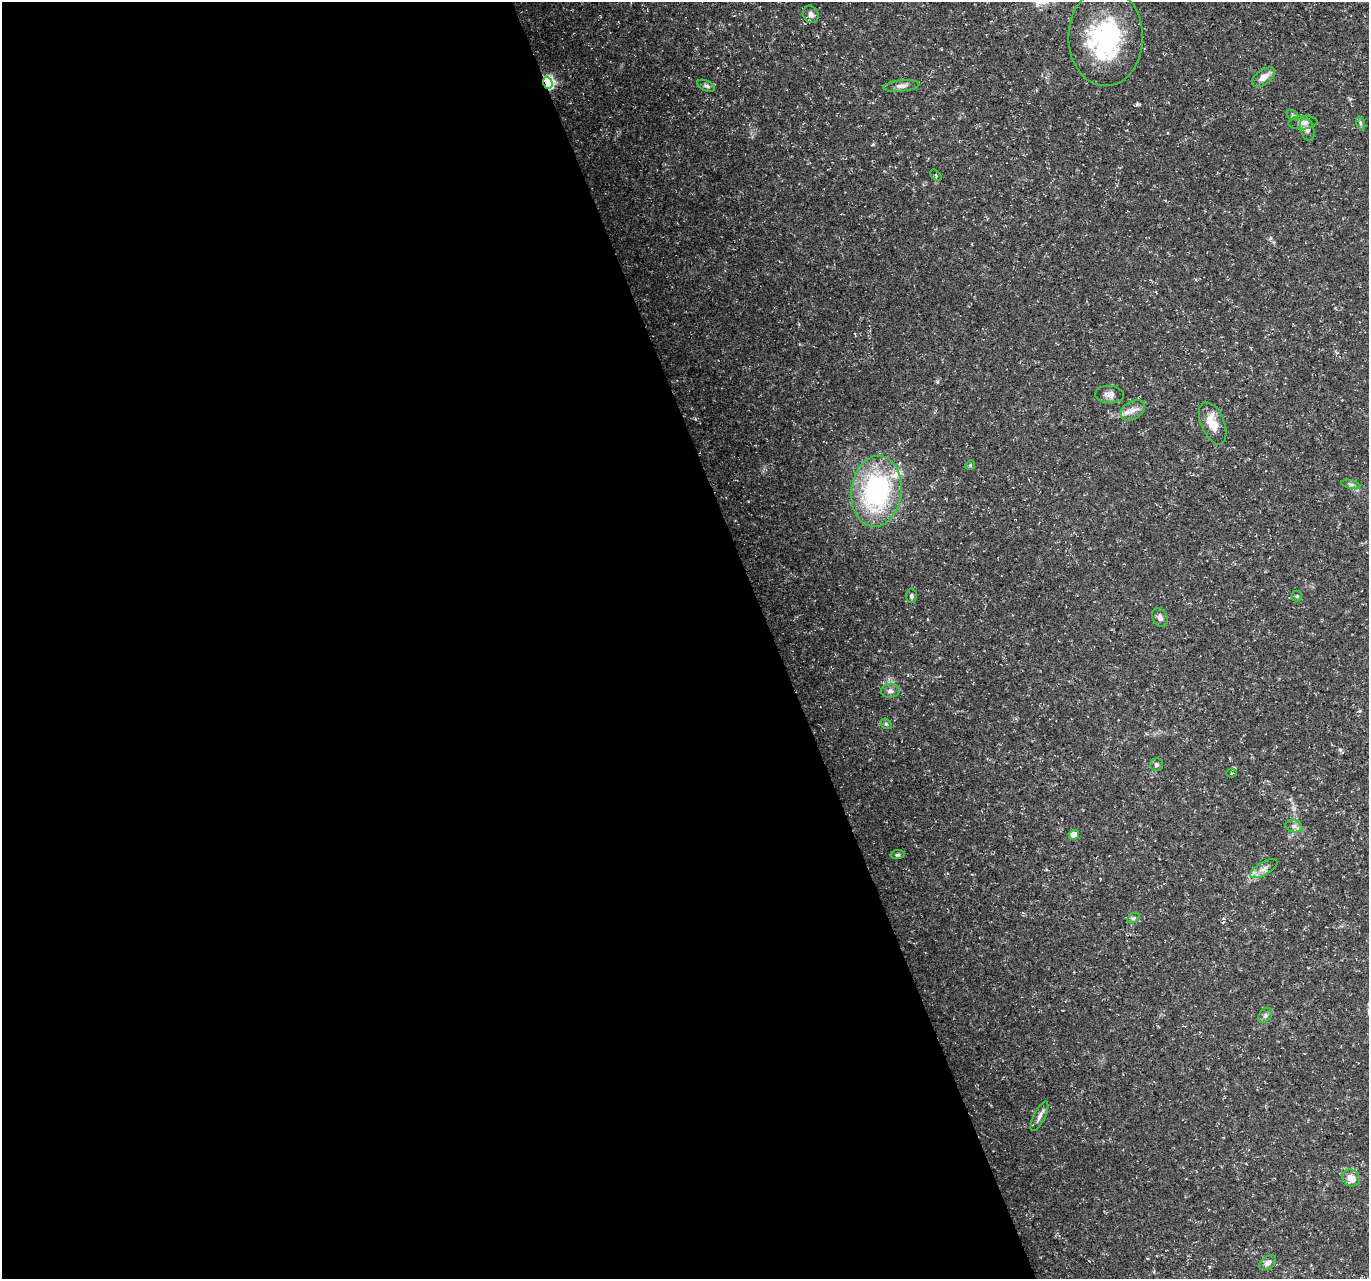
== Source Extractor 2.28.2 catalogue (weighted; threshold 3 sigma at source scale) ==
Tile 9 of 4 x 4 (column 1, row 3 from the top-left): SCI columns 3-1369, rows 1405-2681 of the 5471 x 5308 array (HDU 1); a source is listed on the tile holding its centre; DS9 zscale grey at full resolution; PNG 1371 x 1281 px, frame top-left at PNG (2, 2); each listed source drawn as its Kron ellipse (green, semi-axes under 4 px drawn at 4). Shown black and unused: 56% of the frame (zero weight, under 3 of 5 exposures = <1% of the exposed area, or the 3 px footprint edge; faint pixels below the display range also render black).
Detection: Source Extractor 2.28.2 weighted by HDU 2 'WHT'; one run over the whole footprint, this tile lists its part. Background 0.0211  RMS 0.0032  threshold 0.0145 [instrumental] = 3 sigma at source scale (4.5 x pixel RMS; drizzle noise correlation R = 1.50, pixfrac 1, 0.0396/0.0396 arcsec/px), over >= 5 px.
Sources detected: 37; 1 inside a brighter object's white glare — neither listed nor drawn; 3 inside a brighter listed object's ellipse — not listed separately; the other 33 listed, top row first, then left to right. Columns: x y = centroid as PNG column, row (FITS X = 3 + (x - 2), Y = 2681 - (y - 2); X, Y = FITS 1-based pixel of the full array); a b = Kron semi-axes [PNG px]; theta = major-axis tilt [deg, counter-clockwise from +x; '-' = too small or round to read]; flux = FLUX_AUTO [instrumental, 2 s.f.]
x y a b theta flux
811 14 9 7 -64 1.7
1106 37 48 37 -90 39
1263 77 13 7 35 2.7
548 83 6 4 -71 63
706 86 9 5 -25 0.76
902 86 18 6 6 1.6
1293 115 7 4 -34 0.52
1303 123 14 7 3 1.7
1360 123 7 4 -71 0.51
1307 129 12 6 -74 1.3
936 175 7 2 -45 0.28
1109 394 14 8 -4 1.7
1133 410 13 9 31 2.3
1213 423 22 11 -67 5.7
970 465 5 4 - 0.38
1351 484 9 4 -13 0.68
876 491 35 25 83 48
911 596 7 5 89 0.64
1297 596 5 5 - 0.42
1160 618 10 7 -63 1.4
890 691 9 7 6 1.3
886 724 6 4 -41 0.55
1156 765 6 6 - 0.71
1232 773 5 4 - 0.33
1294 826 8 6 -16 0.96
1074 835 5 4 - 3.5
897 855 7 4 6 0.47
1264 869 15 6 30 1.9
1133 918 7 4 33 0.58
1265 1015 8 6 51 0.85
1039 1116 16 5 64 1.5
1351 1178 9 8 - 3.5
1268 1263 10 6 38 1.6
Overlapping masked pixels (flux is a lower limit): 1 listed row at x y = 548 83